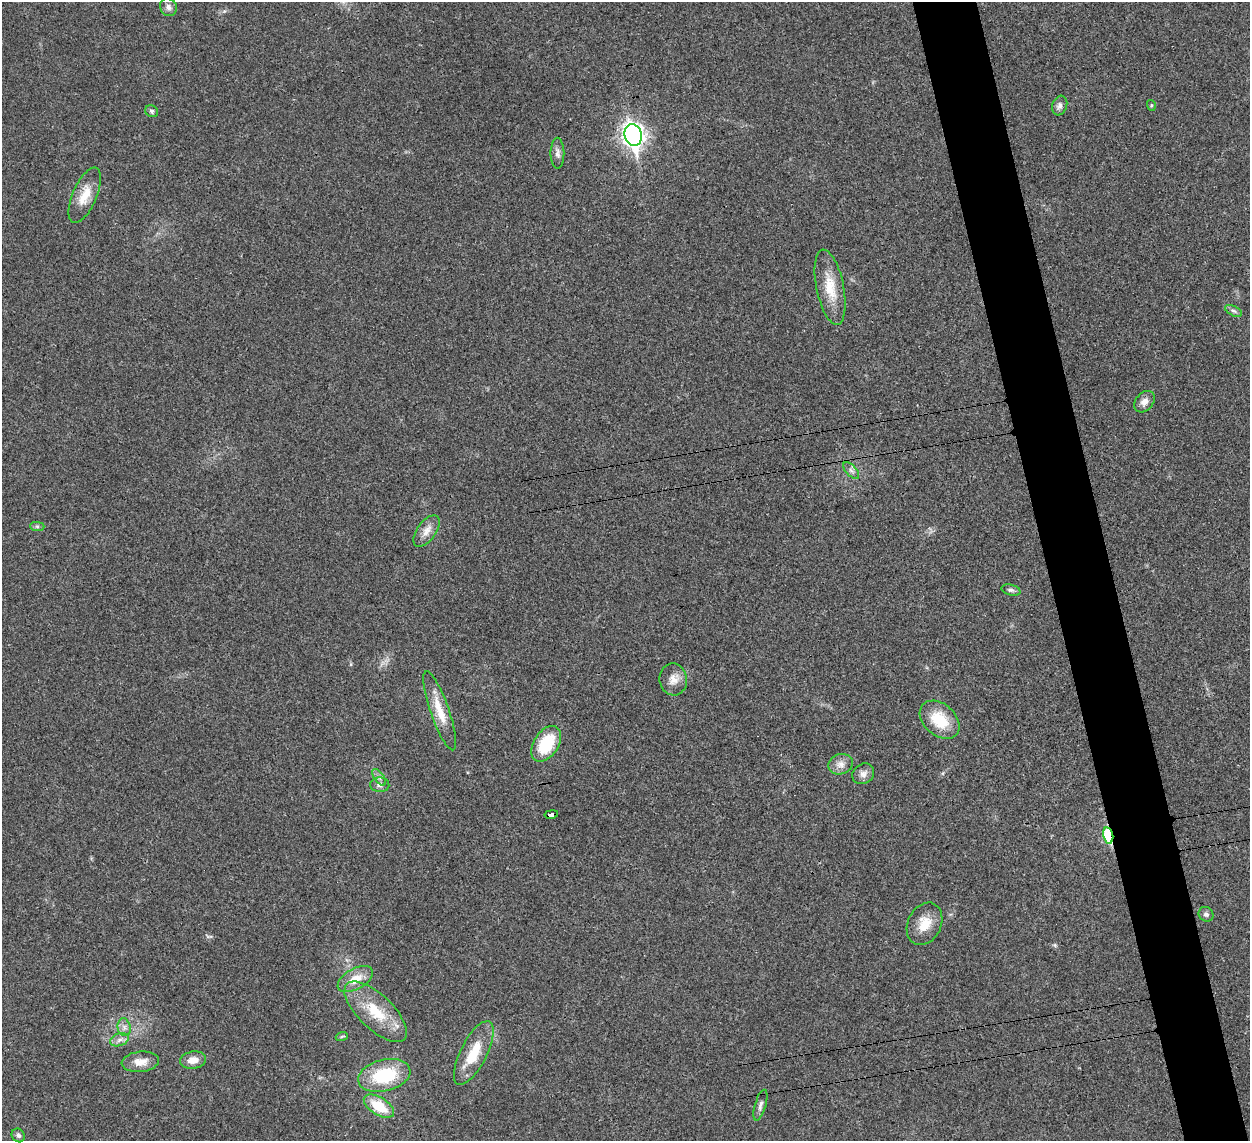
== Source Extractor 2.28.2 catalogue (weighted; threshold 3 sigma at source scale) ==
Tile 6 of 4 x 4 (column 2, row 2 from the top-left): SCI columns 1287-2534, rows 2568-3706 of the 5065 x 5020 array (HDU 1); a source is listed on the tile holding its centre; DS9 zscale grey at full resolution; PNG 1252 x 1143 px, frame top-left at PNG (2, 2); each listed source drawn as its Kron ellipse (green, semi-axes under 4 px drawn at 4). Shown black and unused: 5% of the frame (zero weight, under 3 of 4 exposures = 2% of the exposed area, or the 3 px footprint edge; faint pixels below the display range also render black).
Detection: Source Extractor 2.28.2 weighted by HDU 2 'WHT'; one run over the whole footprint, this tile lists its part. Background 0.0282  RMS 0.0046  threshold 0.0209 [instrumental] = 3 sigma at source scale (4.5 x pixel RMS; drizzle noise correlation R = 1.50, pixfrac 1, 0.05/0.05 arcsec/px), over >= 5 px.
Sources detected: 38; all 38 listed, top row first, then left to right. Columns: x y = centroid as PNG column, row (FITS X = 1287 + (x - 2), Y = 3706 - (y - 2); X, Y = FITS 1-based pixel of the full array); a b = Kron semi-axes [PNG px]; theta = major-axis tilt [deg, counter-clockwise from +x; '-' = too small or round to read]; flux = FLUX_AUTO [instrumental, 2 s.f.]
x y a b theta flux
168 7 9 8 - 2
1060 105 10 7 71 1.9
1151 105 5 3 - 0.5
152 111 7 5 -35 0.99
633 135 11 8 -76 280
557 153 15 7 -89 2.2
85 195 30 12 67 8.8
830 287 38 13 -78 12
1234 311 9 5 -26 1.2
1144 402 12 8 50 3.1
851 470 10 5 -47 1.5
37 526 7 4 -1 0.9
426 531 18 9 53 4.2
1011 590 9 5 -14 1.3
673 679 16 13 -82 4.6
440 711 42 9 -71 10
940 720 22 16 -42 15
546 744 19 12 57 19
841 764 12 10 18 3.4
863 774 11 9 35 2.6
379 777 10 5 -54 1.4
380 785 9 7 -3 1.8
551 814 7 3 11 34
1108 835 8 5 -78 41
1206 914 8 7 - 1.4
925 924 22 16 63 8.6
355 979 19 10 29 7.5
376 1012 40 17 -44 17
124 1027 9 6 -78 2
342 1036 6 4 19 0.61
119 1040 9 6 19 2
474 1053 35 13 63 14
193 1060 13 8 10 4.3
140 1062 19 10 6 5.5
384 1075 26 15 14 26
760 1105 16 5 74 1.9
379 1106 17 9 -32 13
18 1135 7 6 - 1.3
Overlapping masked pixels (flux is a lower limit): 2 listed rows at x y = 551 814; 1108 835